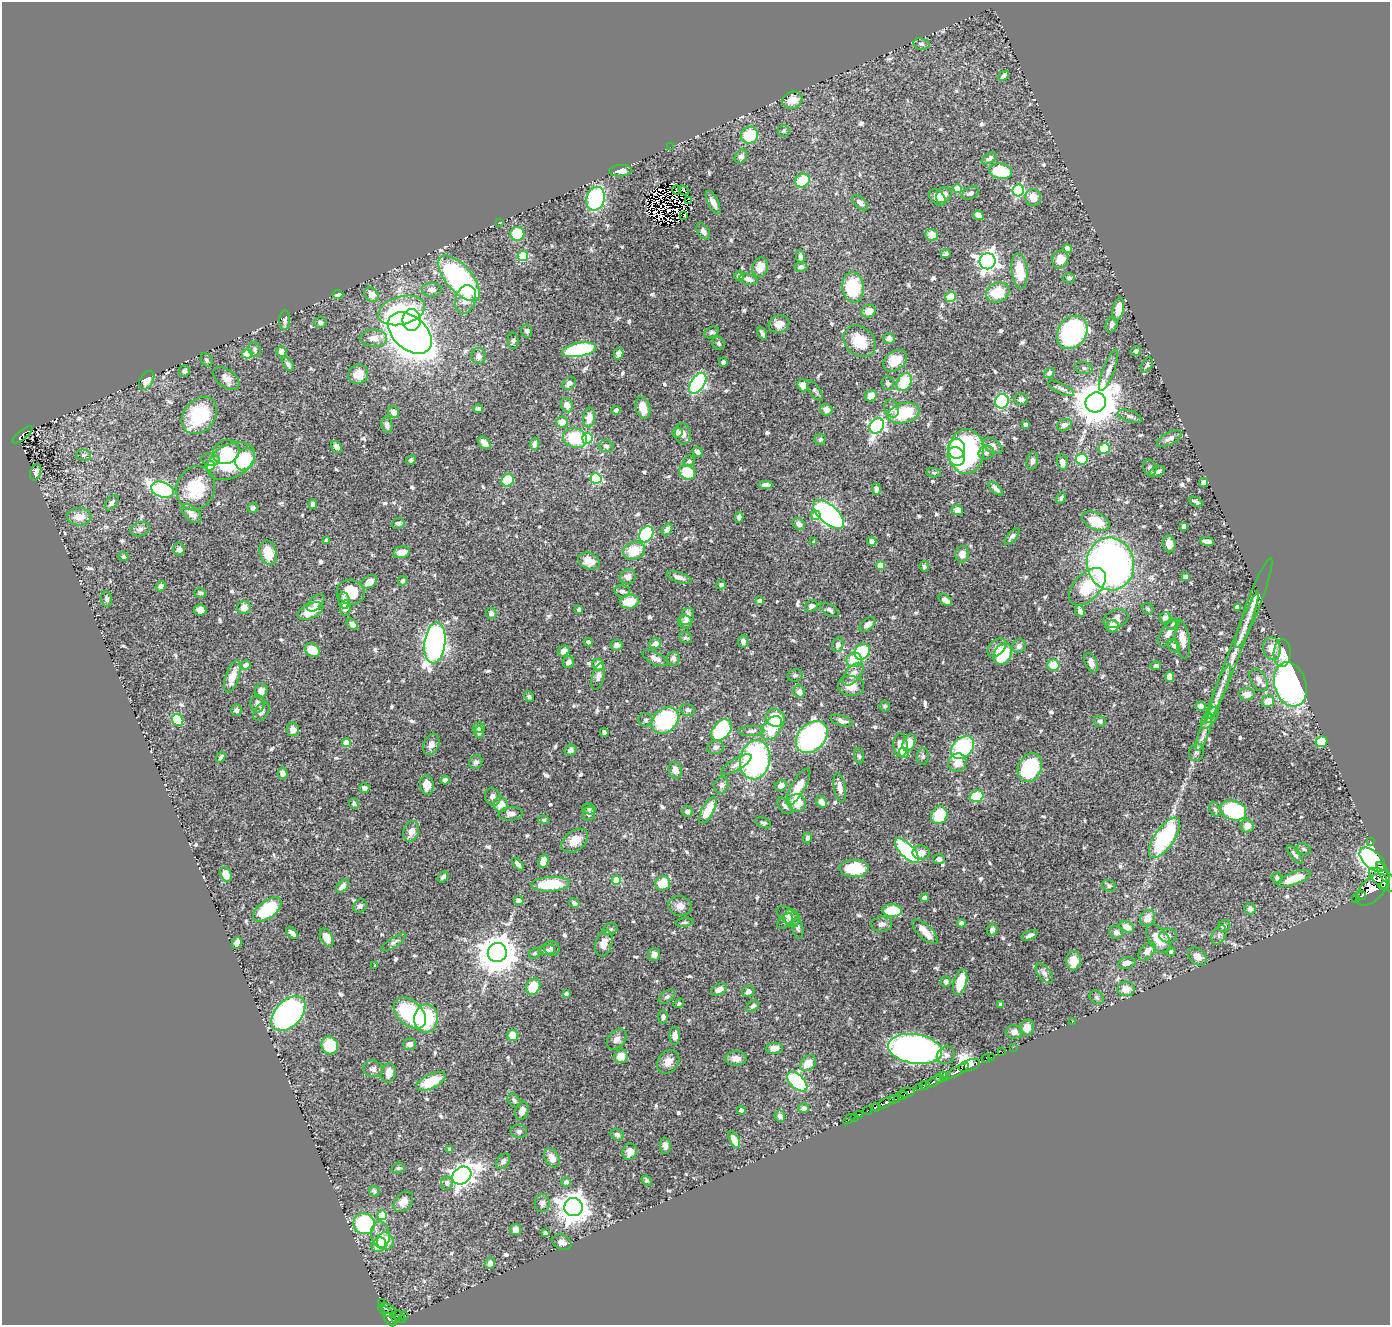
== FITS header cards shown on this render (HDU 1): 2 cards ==
NAXIS1  =                 1388
NAXIS2  =                 1323

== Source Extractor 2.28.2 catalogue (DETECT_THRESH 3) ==
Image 1388 x 1323 px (HDU 1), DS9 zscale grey, 1 PNG px = 1 image px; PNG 1392 x 1327 px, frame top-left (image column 1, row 1323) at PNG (2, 2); each listed source drawn as its Kron ellipse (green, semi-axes under 4 px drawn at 4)
Background 0.576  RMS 0.014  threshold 0.0423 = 3 sigma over >= 5 px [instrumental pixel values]
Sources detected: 705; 8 with non-positive FLUX_AUTO (blend fragments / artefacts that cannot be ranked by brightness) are neither listed nor drawn; of the other 697, the 500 brightest by FLUX_AUTO listed and drawn (197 fainter detections omitted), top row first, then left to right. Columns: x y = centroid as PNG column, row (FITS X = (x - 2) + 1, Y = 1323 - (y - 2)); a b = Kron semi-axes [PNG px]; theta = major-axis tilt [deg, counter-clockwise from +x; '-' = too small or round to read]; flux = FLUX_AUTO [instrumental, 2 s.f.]
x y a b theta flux
921 44 8 5 -14 2.9
1003 76 6 3 44 2.6
792 100 10 8 21 12
783 131 6 5 - 2.2
750 135 9 8 - 44
670 147 2 2 - 9.8
741 156 7 6 - 3.1
989 158 8 5 32 2.9
621 171 11 5 4 7
1001 171 11 7 -12 42
802 180 8 6 34 35
957 189 4 4 - 14
676 190 4 2 - 4.7
683 190 6 2 -43 5.1
1018 190 6 6 - 130
970 193 9 5 29 3.1
944 195 9 7 49 5.7
937 197 9 6 -45 8.5
1033 197 9 8 - 11
596 199 12 9 73 120
689 201 4 2 - 2
713 202 13 5 -63 7.1
860 203 10 5 -46 4.1
978 215 5 4 - 10
684 216 3 3 - 6.5
499 223 3 3 - 2.2
703 231 9 5 -55 4
517 234 7 7 - 38
932 235 6 5 - 11
1067 249 4 4 - 10
946 254 5 3 - 2
523 256 5 5 - 29
800 257 7 4 -85 3.1
1060 259 9 7 64 12
987 261 8 8 - 550
760 267 10 7 74 11
801 267 6 5 - 3.4
1020 271 18 8 -83 26
739 276 5 4 - 3.1
459 278 28 13 -49 250
1069 278 6 4 -2 1.9
748 279 9 5 -15 4.5
853 287 15 10 -84 60
432 290 10 7 2 6.4
998 292 12 9 22 30
371 294 8 6 -48 9.2
338 295 5 4 - 7.2
950 297 5 5 - 18
466 299 15 10 73 13
1118 309 11 5 77 15
401 310 24 14 15 63
868 311 7 6 - 9.1
285 320 10 5 87 3.5
412 320 11 9 -89 71
320 323 6 5 - 2.7
779 324 10 8 18 6.8
1111 325 8 5 71 3.5
527 331 6 5 - 2.4
712 332 8 5 28 2.1
1072 332 17 14 53 230
410 333 25 16 -41 1100
762 334 7 3 -62 2.9
374 338 13 8 -2 8.8
889 338 6 5 - 5.5
513 341 8 5 89 2.2
860 341 17 14 -44 26
719 343 7 5 -60 2.4
255 350 7 6 - 2.5
579 350 17 7 10 110
281 351 5 5 - 6.8
1136 351 5 4 - 2.2
247 354 5 4 - 33
618 354 6 5 - 5.6
478 356 8 7 - 4.7
207 360 7 5 -59 2
895 361 13 9 36 18
723 362 5 4 - 2.7
288 364 8 4 -53 2.9
1147 365 8 5 59 2
1084 368 9 6 -11 2.4
1109 370 22 5 69 6.4
184 371 6 5 - 2.3
1049 373 6 4 36 2.1
358 374 10 9 - 13
226 378 15 9 -36 7.1
147 380 10 6 59 8.4
904 382 9 7 61 31
569 383 7 5 42 5
698 383 11 6 56 170
888 383 7 6 - 2.8
803 385 6 5 - 8.2
1061 388 14 5 -26 3.4
815 391 11 5 -55 2.1
871 396 6 5 - 14
1021 399 7 6 - 3.2
1002 401 7 6 - 78
1096 402 10 9 - 3800
567 405 7 6 - 7.1
643 408 11 7 -74 14
892 408 9 7 -67 4.2
478 409 5 4 - 3.2
616 410 4 4 - 4.6
826 410 6 5 - 5.4
394 412 6 5 - 6.3
903 413 16 10 15 50
199 415 20 15 51 59
1130 416 12 5 -19 3.1
589 418 10 6 81 12
562 422 6 5 - 9.7
1025 424 4 3 - 3.5
387 425 8 5 -81 3.2
1064 425 8 5 28 3.5
877 426 8 6 54 190
677 433 5 5 - 3.6
683 434 10 8 -81 6
23 435 13 4 39 110
575 438 12 9 -20 40
587 438 5 5 - 57
820 439 5 5 - 2.1
1169 439 14 6 28 4.9
484 443 7 5 -45 4.9
535 444 6 4 80 3.8
606 446 7 6 - 2.2
993 446 11 6 -34 5.7
337 447 6 5 - 4.8
1104 448 6 5 - 28
957 449 10 8 -85 39
966 451 22 17 90 160
226 452 14 11 26 21
697 452 6 4 -37 3.3
986 453 8 7 - 3.4
84 455 7 5 -2 2.2
956 456 10 8 -61 31
245 459 11 9 59 45
1082 459 6 5 - 48
211 460 9 5 -7 3
411 460 5 4 - 1.9
231 461 25 16 27 65
689 461 6 5 - 3.1
1032 461 9 5 78 3.2
1062 462 8 5 -77 6.3
210 466 5 4 - 20
1150 468 8 6 -71 2.5
36 472 8 5 75 5.7
687 472 8 7 - 28
1157 472 8 5 24 2.8
934 473 7 4 -6 1.9
596 478 5 5 - 92
507 480 6 5 - 35
1204 482 4 4 - 6.8
766 485 6 4 0 6.3
196 488 22 19 71 38
876 489 6 4 -88 3.6
996 489 8 4 -44 4
162 490 12 7 -18 150
1061 498 6 4 64 2
1196 502 7 3 -24 2.4
112 503 9 5 51 3.2
313 504 5 4 - 3.5
253 508 5 5 - 2.5
957 510 5 5 - 7.4
191 514 12 7 -42 6.3
829 514 19 9 -42 350
816 515 5 4 - 13
79 517 12 8 -2 12
739 517 5 4 - 3.5
1096 521 15 8 -24 27
398 523 6 5 - 2.6
799 524 7 5 -42 4
1184 526 4 4 - 5.5
140 529 10 7 17 3.8
667 529 6 4 56 4.1
646 534 8 6 57 74
1012 536 10 4 50 3.4
327 541 4 4 - 5
872 541 5 4 - 4.8
1207 541 7 3 -6 4.9
814 542 4 3 - 1.9
1169 544 8 6 -78 8.1
179 549 6 6 - 3.4
634 551 11 9 19 22
402 552 9 5 12 9.7
268 553 12 8 -74 18
962 554 8 6 82 7.4
123 557 5 4 - 2.2
589 561 11 8 -22 12
1110 564 26 23 -78 510
880 565 4 4 - 16
924 566 5 4 - 2
628 577 8 7 - 5.1
1186 577 4 4 - 2.7
679 578 13 5 -19 5.3
403 581 5 4 - 2.1
369 582 8 6 33 11
721 585 5 4 - 2.1
161 586 5 4 - 2.7
1087 587 22 13 46 36
622 591 8 6 -12 3.4
350 592 14 12 -15 25
200 593 6 4 -16 2
107 599 8 5 -77 2.3
344 600 8 6 -80 5.9
945 600 7 4 -38 5.9
630 601 10 7 9 21
760 601 4 4 - 6.5
316 603 10 6 45 4.6
1254 603 48 7 69 13
811 606 7 5 34 4.6
244 607 7 6 - 6.3
1237 607 4 4 - 6.5
345 608 8 5 83 5.5
579 609 4 3 - 2.1
1148 609 6 5 - 1.9
200 610 6 5 - 5.3
829 610 10 5 -34 3.1
311 611 14 7 26 19
1080 611 6 4 -64 4.1
491 613 5 5 - 3.4
687 617 9 6 67 8.1
1165 618 6 5 - 4
1116 619 13 9 19 7.6
685 622 7 6 - 3.9
352 624 6 4 -45 4.1
867 624 9 5 39 5.1
1173 624 7 5 21 2.1
1112 626 6 6 - 11
1168 633 14 7 60 6.9
685 638 7 5 -21 2.2
1182 639 19 7 -81 11
743 641 6 5 - 4.1
588 642 4 4 - 3.9
435 643 20 10 83 490
655 644 6 5 - 5.7
617 645 6 5 - 4.5
838 645 7 5 74 3.6
1019 646 7 6 - 3.6
1174 646 7 5 -46 2.6
997 648 11 7 43 5.4
1272 649 11 9 -79 14
312 650 8 6 -31 19
564 651 6 5 - 5.6
862 652 8 7 - 56
1282 653 14 8 87 13
1003 654 11 8 58 54
1234 655 68 6 69 25
655 658 13 6 -27 5.1
673 659 7 6 - 3.1
854 660 8 7 - 31
568 662 6 5 - 4.8
1091 663 10 6 -67 4.9
246 665 5 4 - 6.2
598 665 6 5 - 8.5
1053 665 6 5 - 20
1156 666 5 4 - 2.3
853 674 13 7 50 8.2
795 675 7 6 - 2.4
232 677 17 6 71 15
598 677 13 6 77 4.3
1170 677 5 4 - 8.1
1259 680 12 7 -58 5.9
1290 684 23 15 -73 420
851 686 13 10 -8 11
261 691 7 6 - 6
799 692 6 6 - 4.6
1219 694 31 5 69 11
1247 694 8 6 -3 8.1
529 697 5 4 - 2.1
1268 701 6 5 - 10
257 704 9 7 -82 3.9
885 706 5 5 - 2.2
1201 706 5 4 - 5.6
236 710 5 5 - 3.2
687 710 7 6 - 2.8
261 711 10 6 57 4.1
775 718 10 8 -28 22
1210 718 13 6 55 4.9
178 720 6 5 - 34
646 720 7 6 - 2.6
665 720 15 11 43 84
841 721 11 5 -18 5
1100 721 6 5 - 2.6
479 728 5 5 - 3.9
772 728 13 8 59 27
293 729 7 6 - 7
721 730 12 8 49 81
752 731 12 5 3 2.9
479 732 6 4 -77 2.4
604 732 5 3 - 2.7
1204 732 20 5 70 6.6
812 737 18 13 46 260
1321 742 6 5 - 35
346 743 4 4 - 20
909 743 9 6 67 14
431 744 11 7 66 6.3
900 745 12 7 -87 11
716 747 8 6 15 3.5
963 748 13 9 44 93
570 750 6 5 - 3.1
1196 752 9 7 66 3
904 753 5 5 - 31
859 756 8 4 -74 2
923 756 8 6 81 2.5
221 757 6 4 55 2.4
755 760 20 15 79 170
476 762 7 6 - 2.6
957 763 9 8 - 12
736 765 17 5 30 4.6
1030 768 15 11 63 77
675 770 8 6 -72 6.4
283 773 6 4 -81 5.7
445 780 4 4 - 4
427 785 9 7 -83 11
721 785 8 7 - 3.4
781 786 6 5 - 5.4
798 787 21 7 60 17
840 787 14 6 -80 7.5
364 788 5 5 - 4
977 796 7 5 19 40
493 797 9 7 -67 5.2
822 802 6 5 - 6.6
354 803 5 4 - 2.6
797 803 9 8 - 23
501 804 7 7 - 13
785 806 10 5 -49 3
589 809 7 5 -15 1.9
708 810 14 6 62 24
1215 810 7 5 -63 2.1
1233 810 13 9 -18 82
687 811 5 5 - 3
511 814 12 7 4 4.6
589 814 7 6 - 3.2
939 815 9 8 - 38
544 820 6 4 -9 1.8
763 823 8 5 -23 2
1247 826 7 6 - 8.3
411 831 10 7 71 8.7
807 838 5 4 - 2.3
1164 838 23 9 56 100
575 841 15 10 37 13
1370 841 3 2 - 2.5
1304 849 7 5 -19 1.9
907 851 16 7 -46 140
921 853 8 7 - 7.1
1295 855 11 4 -51 2.5
939 859 6 5 - 3.6
1372 860 15 8 -41 410
543 861 7 5 75 8.9
518 864 7 4 -50 3.2
854 868 14 8 -1 42
1383 873 11 4 -61 470
226 874 7 5 -64 13
443 877 6 4 51 2.5
1277 878 5 5 - 2.5
1294 878 17 6 22 21
616 880 4 4 - 22
1385 880 19 8 -33 860
663 883 7 7 - 17
551 884 19 7 3 38
343 886 8 5 45 4.8
1109 886 7 5 -21 2.1
1384 886 5 2 - 160
1372 890 19 11 46 770
1362 895 5 3 - 40
925 898 4 4 - 6.4
1356 898 4 3 - 35
519 901 5 4 - 5.6
574 903 5 4 - 3.6
360 906 7 6 - 3.5
680 906 12 10 -16 6.8
1250 909 6 5 - 3.7
267 910 16 8 37 50
892 911 9 6 -3 38
788 916 13 7 -35 5
792 918 9 7 -70 3.7
1148 918 8 7 - 9.7
785 921 9 5 45 4.2
685 922 9 4 5 1.9
961 923 4 4 - 4
882 924 10 7 7 4.8
1224 926 6 5 - 2.4
1127 927 8 5 -29 7.6
798 928 11 5 -81 3
610 929 7 5 20 2
992 930 6 5 - 3.8
925 932 16 6 -43 14
1116 932 7 6 - 3.1
292 933 7 4 -43 3.8
1030 935 9 4 22 3.3
1219 935 10 6 65 2.9
1168 936 8 7 - 3.8
327 938 10 6 -64 10
1158 939 16 9 -55 17
394 942 14 5 33 3.2
237 943 6 5 - 8.7
604 943 13 8 75 10
552 948 8 7 - 3.3
547 950 8 5 7 2.5
1147 951 11 6 49 6
1171 952 5 4 - 2.5
497 953 9 9 - 2600
534 953 6 5 - 1.9
654 954 6 6 - 5.7
1197 956 10 7 -43 6.5
1073 961 9 7 86 12
1127 963 9 5 14 6.4
375 966 3 3 - 2.1
1044 973 11 6 -51 3.8
946 982 5 5 - 2.8
960 982 13 6 75 21
533 987 8 6 61 25
719 989 8 5 28 7.1
1126 989 8 7 - 9.9
748 992 6 5 - 4.4
566 994 4 3 - 2.2
667 997 9 5 36 2.5
1097 997 8 6 -39 2.1
679 1003 5 4 - 1.9
1001 1005 4 4 - 4.7
753 1006 7 5 40 2.5
410 1013 19 12 -42 89
288 1014 20 13 46 320
663 1017 6 5 - 2.7
426 1018 14 11 87 59
1072 1021 3 2 - 21
1027 1028 8 7 - 6.5
1014 1032 8 6 2 4.5
513 1035 5 5 - 18
675 1036 9 5 88 5.5
617 1039 11 8 47 5.1
410 1044 6 5 - 3.7
330 1045 9 8 - 36
1013 1047 2 2 - 9.1
774 1048 8 5 7 6.8
915 1049 27 14 -9 490
1001 1052 2 2 - 4.8
946 1055 9 8 - 4
621 1056 7 6 - 9.9
991 1057 2 2 - 7.5
736 1058 10 7 0 7.3
986 1059 4 3 - 12
668 1062 13 10 53 8.1
808 1063 9 6 44 13
969 1065 11 5 20 970
373 1069 10 8 -13 3.8
957 1071 13 3 29 520
389 1073 10 7 76 8.3
944 1076 5 3 - 34
940 1078 5 2 - 59
431 1081 16 7 26 33
934 1081 9 4 31 57
797 1082 12 7 -44 84
924 1085 5 4 - 30
920 1087 4 3 - 13
907 1093 7 4 12 300
903 1096 5 3 - 140
894 1099 5 3 - 81
514 1101 8 5 -51 2.1
886 1102 9 3 32 320
876 1107 4 3 - 66
803 1108 5 5 - 3.6
741 1110 5 4 - 3
868 1110 4 3 - 7.8
522 1111 9 6 73 6.1
859 1114 3 3 - 17
780 1116 6 5 - 3.7
855 1117 2 2 - 3.5
849 1119 7 3 34 13
519 1131 8 6 -11 2.7
617 1135 7 5 -29 2.9
734 1140 9 4 -63 11
665 1146 8 5 -85 4.7
449 1149 3 3 - 2
630 1152 8 7 - 6.9
552 1158 10 7 -59 8.9
503 1161 9 5 52 3.2
398 1168 7 5 17 2
462 1176 10 8 37 580
646 1180 5 4 - 1.9
566 1182 5 4 - 4.2
447 1183 6 6 - 3.5
374 1191 6 5 - 1.9
403 1202 11 8 50 7.7
542 1203 9 7 85 3.7
573 1207 9 9 - 1400
382 1215 5 5 - 36
364 1224 11 10 - 120
516 1230 5 5 - 5.9
545 1233 4 3 - 2.9
380 1235 13 9 -81 8.8
385 1241 9 8 - 17
562 1242 10 7 -23 4.7
379 1245 8 6 47 13
490 1263 6 4 69 3.6
381 1303 3 2 - 2.9
388 1309 8 3 -26 66
386 1312 8 3 -27 65
404 1315 4 2 - 12
400 1317 7 3 -49 96
396 1318 3 3 - 27
390 1320 8 4 -48 240
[197 fainter detections neither listed nor drawn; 8 non-positive-flux detections neither listed nor drawn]